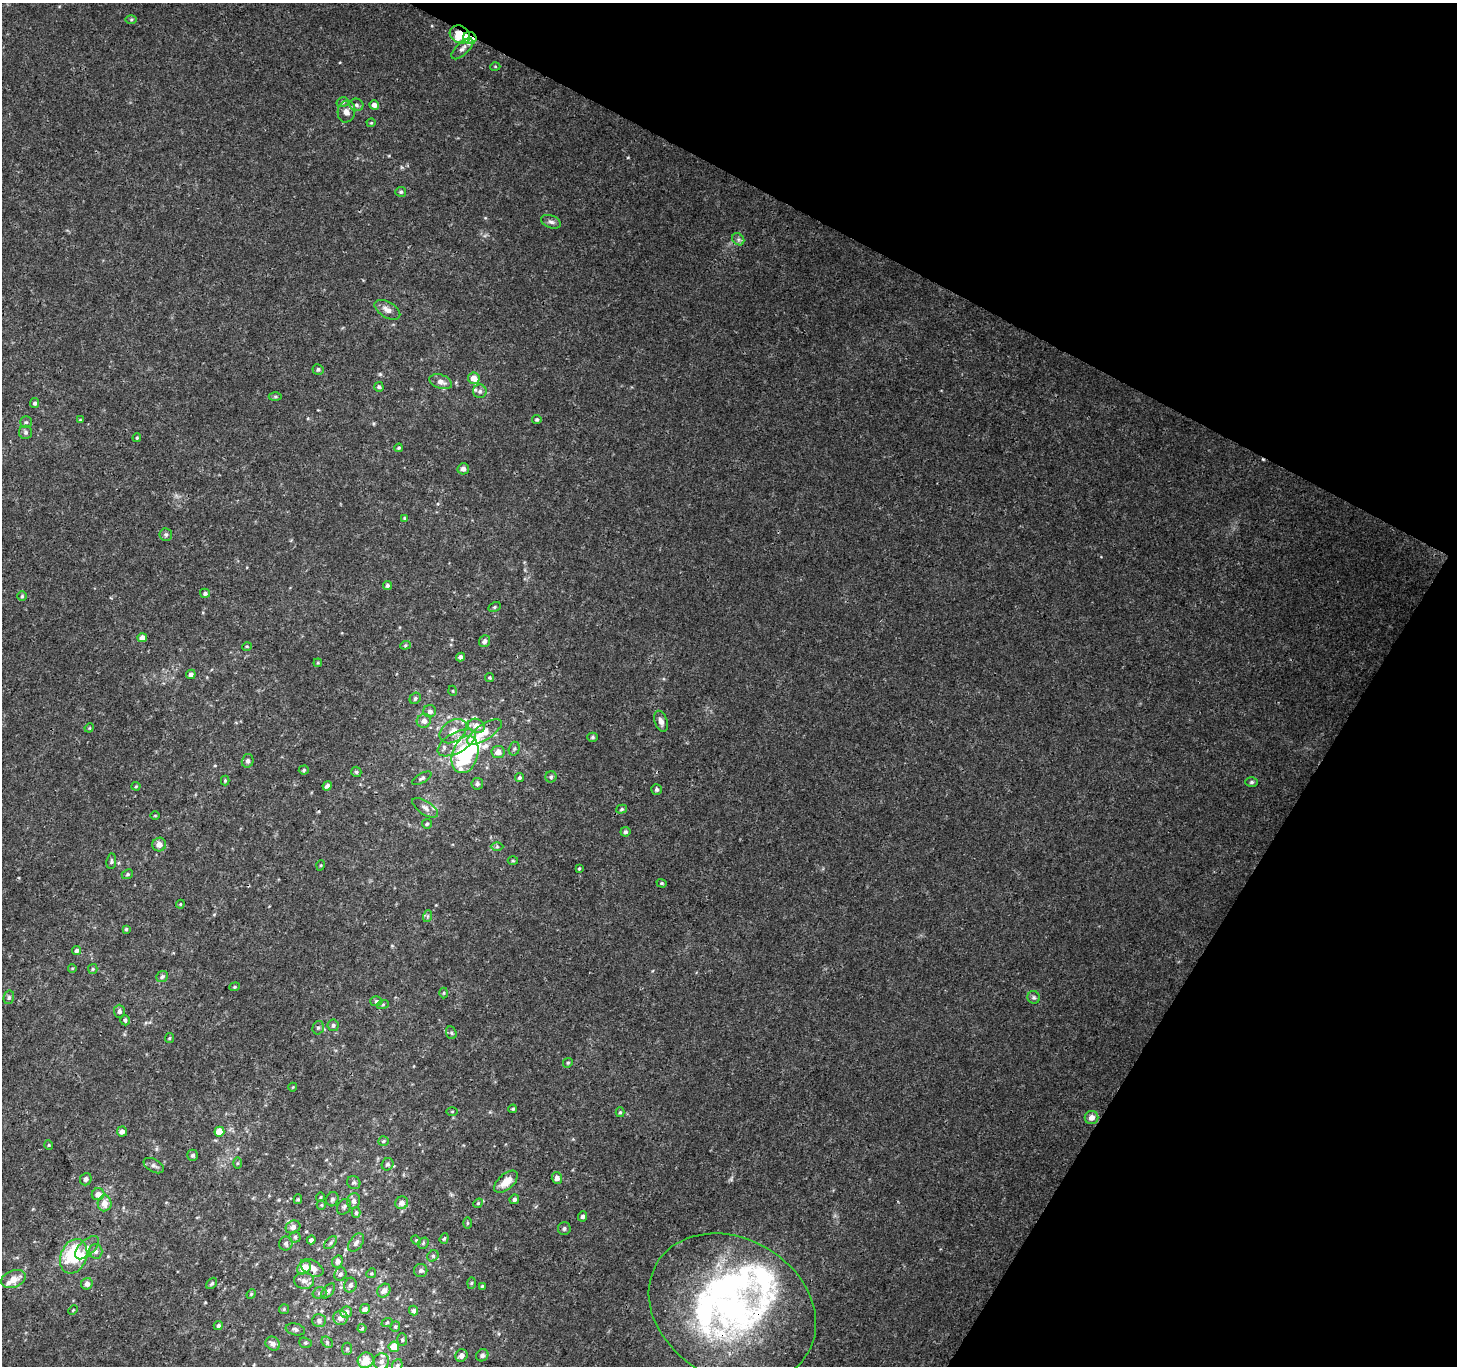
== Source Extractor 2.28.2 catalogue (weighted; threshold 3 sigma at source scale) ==
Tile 8 of 4 x 4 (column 4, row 2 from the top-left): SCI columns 4367-5821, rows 2924-4287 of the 5829 x 5913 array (HDU 1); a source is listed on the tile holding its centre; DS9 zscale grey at full resolution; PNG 1459 x 1368 px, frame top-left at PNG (2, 3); each listed source drawn as its Kron ellipse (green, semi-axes under 4 px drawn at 4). Shown black and unused: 25% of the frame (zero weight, under 3 of 4 exposures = <1% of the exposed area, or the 3 px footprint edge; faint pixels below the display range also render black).
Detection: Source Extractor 2.28.2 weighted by HDU 2 'WHT'; one run over the whole footprint, this tile lists its part. Background 0.00503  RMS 0.0022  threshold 0.0099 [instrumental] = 3 sigma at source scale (4.5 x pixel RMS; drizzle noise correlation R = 1.50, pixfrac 1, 0.0396/0.0396 arcsec/px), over >= 5 px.
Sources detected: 200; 3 inside a brighter object's white glare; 1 cosmic-ray / hot-pixel residue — neither listed nor drawn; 9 inside a brighter listed object's ellipse — not listed separately; the other 187 listed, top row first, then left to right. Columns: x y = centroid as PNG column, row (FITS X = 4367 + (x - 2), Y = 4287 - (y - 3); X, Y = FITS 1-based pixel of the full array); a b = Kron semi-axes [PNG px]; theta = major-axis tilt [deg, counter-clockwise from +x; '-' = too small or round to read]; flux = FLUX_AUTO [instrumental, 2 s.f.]
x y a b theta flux
131 19 6 4 0 0.28
460 34 10 8 -28 7.6
470 38 7 6 - 5
462 49 14 6 44 0.97
495 66 5 3 - 0.2
343 102 6 5 - 0.4
356 105 7 6 - 0.58
374 105 5 4 - 1.1
346 112 11 8 76 1.5
371 123 4 4 - 0.22
401 192 5 5 - 0.35
551 222 10 6 -21 0.72
738 239 7 5 -45 0.53
387 310 14 7 -31 1.5
318 369 5 5 - 0.45
474 378 6 5 - 2.5
441 382 11 7 -19 1.3
379 387 5 4 - 0.4
480 391 7 6 - 0.58
275 397 6 4 0 0.32
34 403 5 4 - 0.5
80 420 4 4 - 0.23
537 420 4 4 - 0.36
26 422 6 6 - 0.39
26 432 6 6 - 0.57
137 438 4 3 - 0.26
399 448 4 3 - 0.26
463 469 6 5 - 0.88
404 518 4 3 - 0.22
166 535 6 6 - 0.52
387 585 4 4 - 0.53
205 593 5 4 - 0.47
22 596 5 5 - 0.33
494 607 6 4 28 0.33
142 638 5 4 - 1.8
485 641 6 5 - 0.74
405 645 5 4 - 0.28
247 646 5 3 - 0.24
461 657 4 4 - 0.62
318 663 4 4 - 0.22
191 674 5 4 - 0.83
490 678 4 4 - 0.31
453 691 5 3 - 0.19
415 698 6 5 - 0.45
430 711 6 6 - 0.75
424 721 7 6 - 1.2
661 721 11 6 -70 1
476 726 9 7 -20 1.8
89 728 5 3 - 0.2
453 731 15 10 35 2.5
484 732 20 8 33 3.9
592 737 5 4 - 0.33
457 743 21 10 29 3.5
514 749 7 5 73 0.41
498 752 6 6 - 1.4
465 754 19 13 71 20
248 761 7 6 - 0.56
304 770 5 4 - 0.3
356 772 5 5 - 0.44
519 777 4 4 - 0.43
551 777 5 5 - 0.43
422 778 11 4 31 0.51
225 780 5 4 - 0.32
1252 782 6 5 - 0.4
477 784 6 5 - 0.54
136 786 4 4 - 0.25
327 786 5 3 - 0.64
656 789 5 5 - 0.53
425 808 15 6 -33 1.1
622 809 5 4 - 0.33
155 816 5 3 - 0.18
427 824 5 5 - 0.35
625 832 5 4 - 0.5
159 845 7 7 - 1.2
497 847 6 4 0 0.32
111 861 8 5 83 0.44
513 861 5 3 - 0.26
321 865 5 3 - 0.21
579 868 4 3 - 0.26
127 874 6 4 23 0.33
662 883 5 4 - 0.29
180 904 4 4 - 0.23
428 916 6 4 71 0.31
126 929 3 3 - 0.28
77 950 5 4 - 0.59
72 968 4 3 - 0.17
93 969 5 4 - 0.32
162 977 6 5 - 0.56
235 987 5 4 - 0.27
444 993 5 3 - 0.25
9 997 7 5 76 0.46
1034 997 6 6 - 0.46
376 1001 6 5 - 0.41
383 1004 6 3 20 0.25
119 1011 6 5 - 0.69
125 1020 5 4 - 0.49
333 1025 6 5 - 0.52
318 1028 7 5 74 0.46
451 1033 6 5 - 0.39
169 1038 5 4 - 0.26
568 1063 5 4 - 0.3
293 1087 4 3 - 0.16
513 1109 4 3 - 0.26
452 1111 5 3 - 0.21
620 1112 5 4 - 0.3
1091 1118 7 6 - 1.4
122 1132 5 5 - 1.1
219 1132 5 5 - 3.4
383 1141 5 4 - 0.3
49 1145 5 3 - 0.21
193 1155 5 5 - 0.51
237 1163 6 4 89 0.26
387 1164 6 5 - 0.53
154 1166 11 6 -29 0.71
557 1178 6 5 - 1
86 1179 6 5 - 0.72
506 1182 14 7 42 2.8
354 1183 7 6 - 0.52
98 1194 6 6 - 1.3
320 1197 4 3 - 0.23
298 1199 5 4 - 0.34
332 1199 7 6 - 0.64
514 1199 5 4 - 0.62
354 1201 8 6 77 0.85
105 1203 8 7 - 2
402 1203 6 6 - 1.5
478 1203 5 4 - 0.28
321 1205 5 4 - 0.25
344 1207 8 6 58 0.55
356 1213 5 4 - 0.41
583 1216 5 4 - 0.51
467 1223 5 3 - 0.23
293 1227 7 6 - 0.85
564 1229 6 6 - 0.5
295 1237 5 5 - 0.39
444 1239 5 4 - 0.35
311 1240 4 4 - 0.6
416 1240 5 4 - 0.25
286 1243 7 6 - 0.57
331 1243 8 5 46 0.43
356 1243 10 6 55 0.89
423 1243 6 5 - 0.34
87 1248 15 7 44 1.5
95 1251 7 7 - 0.87
74 1256 18 13 68 15
433 1256 6 5 - 0.41
338 1261 6 5 - 0.99
304 1268 8 5 43 2.7
312 1268 12 7 -30 1.5
421 1270 6 6 - 0.5
371 1273 5 4 - 0.29
340 1274 7 6 - 0.69
13 1279 13 8 21 2.6
304 1281 10 8 -5 1.1
212 1283 6 4 50 0.38
471 1283 6 4 88 0.29
87 1284 6 5 - 1.1
350 1285 7 6 - 0.69
482 1286 4 4 - 0.28
328 1291 9 5 48 0.57
384 1291 7 6 - 1.1
319 1293 7 5 17 0.52
251 1294 5 4 - 0.26
732 1308 88 69 -31 73
284 1309 5 5 - 0.29
365 1309 5 5 - 0.84
73 1310 5 3 - 0.21
414 1311 5 4 - 0.61
346 1312 6 5 - 1.1
341 1318 7 7 - 1.3
319 1320 7 6 - 0.73
387 1323 6 3 19 0.24
218 1325 5 4 - 0.45
395 1326 5 4 - 0.31
362 1328 4 4 - 0.25
295 1329 10 5 -12 0.63
402 1340 6 5 - 0.37
327 1342 6 5 - 0.37
305 1343 6 5 - 0.39
273 1344 7 6 - 1.2
394 1347 5 5 - 3.4
347 1349 6 5 - 0.38
461 1355 6 6 - 0.96
482 1355 6 5 - 0.61
366 1360 8 7 - 3.8
381 1361 8 7 - 1.1
397 1365 6 5 - 0.45
Overlapping masked pixels (flux is a lower limit): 3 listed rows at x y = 460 34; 470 38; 732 1308
Isophote crosses this tile's border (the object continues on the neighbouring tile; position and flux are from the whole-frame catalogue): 1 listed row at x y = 397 1365